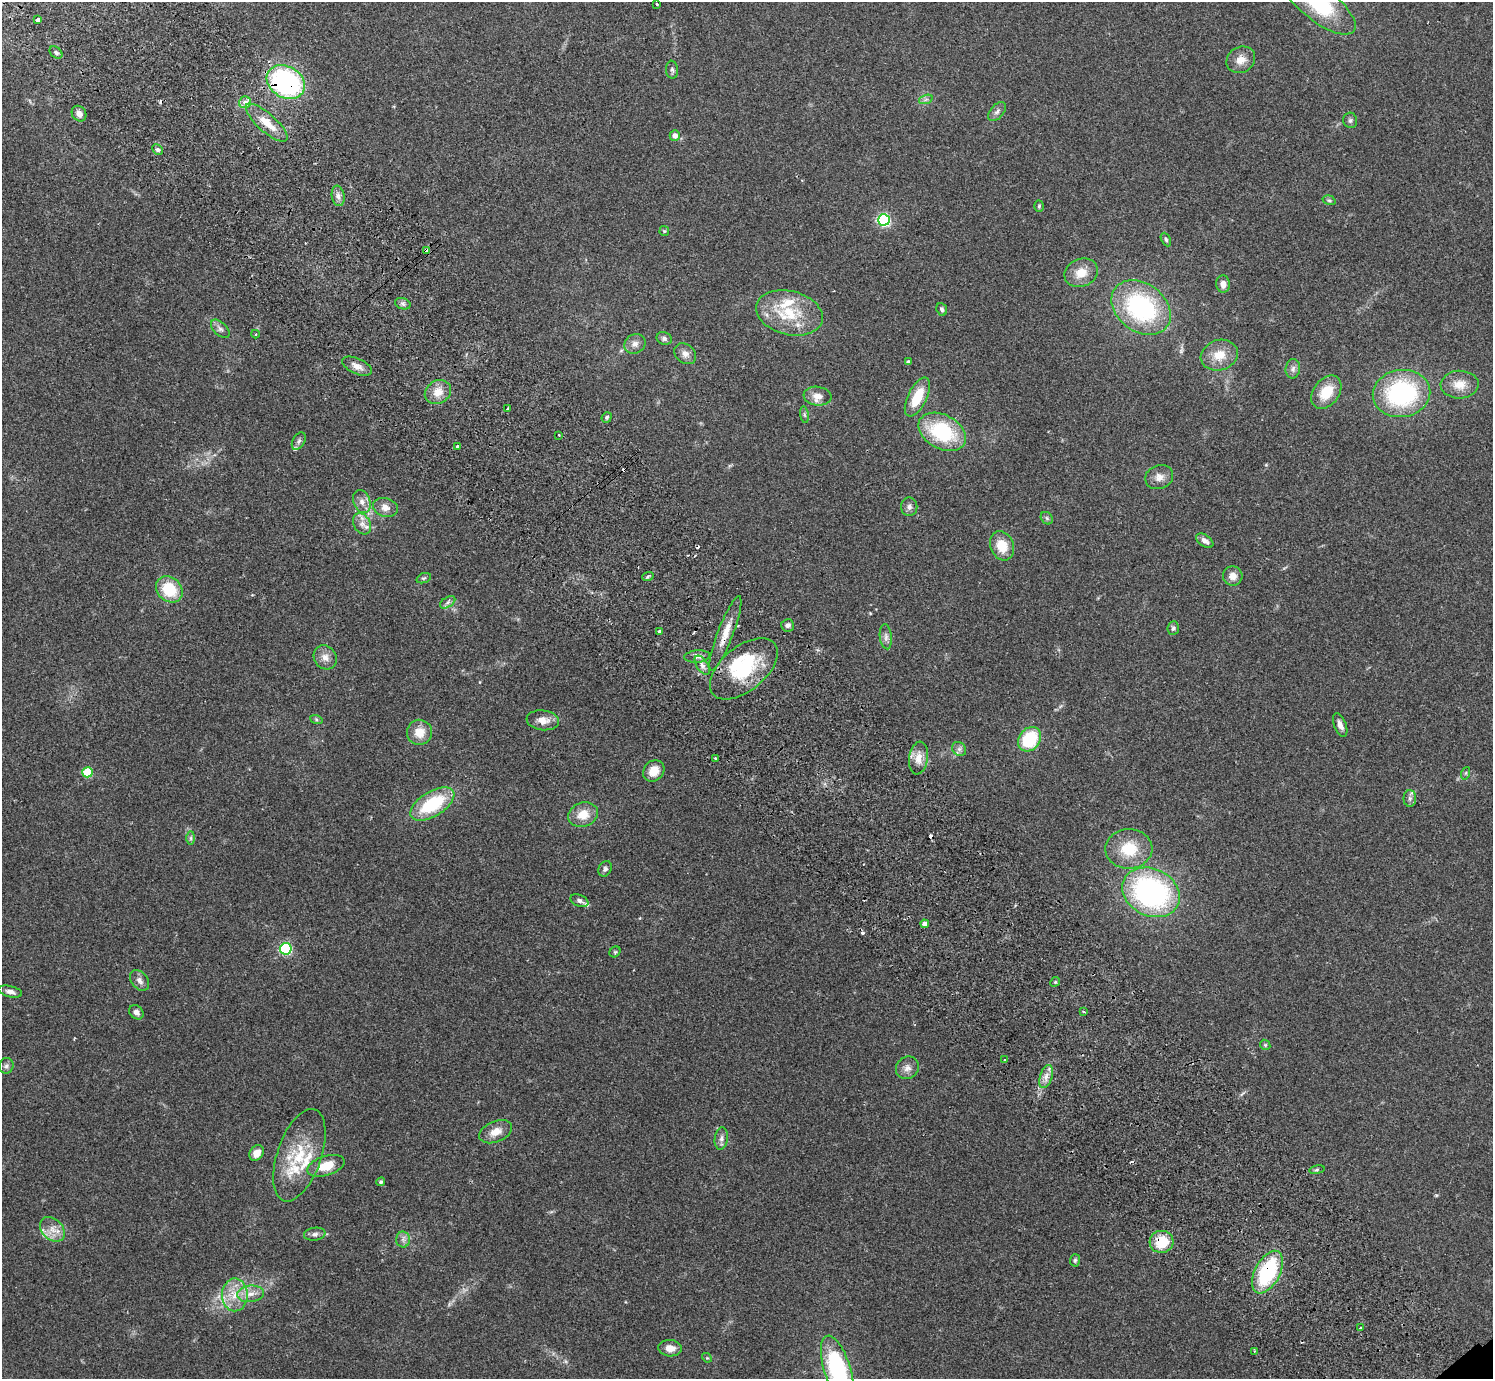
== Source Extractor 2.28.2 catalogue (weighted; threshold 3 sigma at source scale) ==
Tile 11 of 4 x 4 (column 3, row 3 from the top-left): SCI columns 3031-4521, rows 1580-2956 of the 6062 x 6050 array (HDU 1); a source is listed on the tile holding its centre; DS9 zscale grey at full resolution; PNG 1495 x 1381 px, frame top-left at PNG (2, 2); each listed source drawn as its Kron ellipse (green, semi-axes under 4 px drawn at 4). Shown black and unused: <1% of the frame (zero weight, under 2 of 3 exposures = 3% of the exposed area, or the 3 px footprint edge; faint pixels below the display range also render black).
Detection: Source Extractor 2.28.2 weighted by HDU 2 'WHT'; one run over the whole footprint, this tile lists its part. Background 0.0986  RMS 0.009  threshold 0.0404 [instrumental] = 3 sigma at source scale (4.5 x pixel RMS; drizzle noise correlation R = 1.50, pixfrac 1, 0.05/0.05 arcsec/px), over >= 5 px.
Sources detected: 141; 1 inside a brighter object's white glare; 8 cosmic-ray / hot-pixel residue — neither listed nor drawn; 8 inside a brighter listed object's ellipse — not listed separately; the other 124 listed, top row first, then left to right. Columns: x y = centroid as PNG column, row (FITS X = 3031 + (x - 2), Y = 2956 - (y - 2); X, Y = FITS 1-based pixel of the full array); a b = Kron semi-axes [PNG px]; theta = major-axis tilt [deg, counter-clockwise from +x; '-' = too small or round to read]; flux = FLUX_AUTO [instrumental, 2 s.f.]
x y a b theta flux
657 4 3 2 - 1.3
1318 4 45 17 -38 64
37 20 4 3 - 59
56 52 7 5 -41 2.5
1241 60 15 12 34 9.1
672 70 9 6 -83 2.3
286 82 20 15 -31 150
926 99 7 4 19 1.9
245 102 6 6 - 5.1
997 112 11 6 49 3.2
79 114 8 7 - 4.8
1350 120 8 7 - 2
267 123 27 9 -42 17
675 136 5 5 - 6
158 150 6 4 -44 2
338 196 10 6 -81 4.1
1329 200 6 4 -16 1.4
1039 206 5 4 - 1.2
884 220 5 5 - 140
664 231 5 4 - 0.99
1166 239 7 4 -63 1.6
426 250 3 3 - 43
1081 273 17 14 22 14
1223 284 8 6 -85 5.7
403 304 8 5 -18 2.4
1141 307 32 24 -37 120
942 309 6 5 - 2
789 313 34 22 -14 38
220 329 11 6 -44 3.5
255 334 4 4 - 0.97
664 338 8 6 -22 2.6
635 344 11 9 30 4.9
685 354 12 9 -40 5.4
1219 355 19 15 18 16
908 362 4 4 - 2.6
357 366 16 7 -24 6.2
1293 369 10 7 84 3.5
1460 385 19 14 3 14
438 392 13 11 32 10
1326 392 18 13 53 21
1402 393 29 23 8 110
817 396 14 9 -7 7.9
917 397 21 9 64 24
507 409 3 3 - 2.1
804 415 8 4 -81 1.5
607 417 5 5 - 1.6
942 432 25 17 -28 62
559 435 3 3 - 1.4
299 441 9 5 59 2.3
458 447 3 3 - 12
1159 477 14 12 21 7.2
362 502 12 8 -69 5.7
385 507 12 9 -15 6.3
909 507 9 8 - 3.6
1047 518 7 5 -47 1.6
362 524 11 8 -61 5.9
1205 541 10 6 -35 3.9
1002 546 15 11 -69 17
648 576 6 3 20 1.3
1233 576 10 9 - 6.4
424 578 7 4 23 1.4
169 589 14 11 -43 31
448 602 8 5 32 2.4
788 625 6 6 - 2.3
1173 628 7 5 85 1.9
659 632 3 3 - 10
725 633 39 8 69 14
886 637 12 6 -83 3.7
697 656 13 6 5 4
325 657 12 11 - 6.8
702 665 11 5 -57 3.9
744 669 40 22 40 53
316 719 6 4 -19 1.5
543 720 16 10 -7 8.5
1340 725 12 6 -68 4.8
420 732 12 12 - 12
1030 739 13 10 53 44
959 749 7 6 - 2.8
716 758 3 3 - 1.7
918 758 16 9 81 9.1
654 771 11 9 45 12
87 772 5 5 - 45
1466 773 6 4 71 1.2
1410 798 8 6 90 2.9
432 804 24 12 32 52
583 815 15 12 20 15
191 838 7 4 90 1.8
1129 849 23 20 2 29
605 869 8 6 60 2.2
1151 892 30 23 -26 190
579 901 9 5 -22 2.8
925 924 4 4 - 4
286 949 6 5 - 110
615 952 6 5 - 1.2
139 980 12 8 -51 4.4
1055 982 5 4 - 1.1
10 992 12 5 -14 3.9
136 1012 8 6 -45 3.4
1083 1012 4 3 - 1.1
1265 1045 5 4 - 1.1
1005 1060 3 2 - 1.9
6 1066 8 7 - 2.6
907 1068 12 10 43 5.5
1046 1077 12 6 72 5.4
496 1132 17 10 23 9.5
721 1138 11 6 82 3.6
257 1153 8 6 52 8.4
299 1155 48 22 71 45
326 1166 19 10 17 19
1317 1170 8 4 9 1.5
381 1182 4 4 - 2.2
52 1229 14 10 -44 9.4
315 1234 11 6 9 3.3
403 1239 8 6 -89 3.3
1162 1242 12 11 - 24
1075 1260 6 5 - 1.5
1267 1272 23 12 62 73
250 1294 13 8 7 7.8
235 1295 16 12 90 16
1360 1328 3 3 - 2.9
670 1348 12 8 -5 7.8
1254 1351 4 2 - 0.81
707 1358 5 4 - 0.97
837 1369 35 13 -73 120
Overlapping masked pixels (flux is a lower limit): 8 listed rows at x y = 286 82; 267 123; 426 250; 725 633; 697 656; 744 669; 1162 1242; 1267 1272
Isophote crosses this tile's border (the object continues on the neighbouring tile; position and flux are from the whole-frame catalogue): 2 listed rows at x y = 1318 4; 837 1369